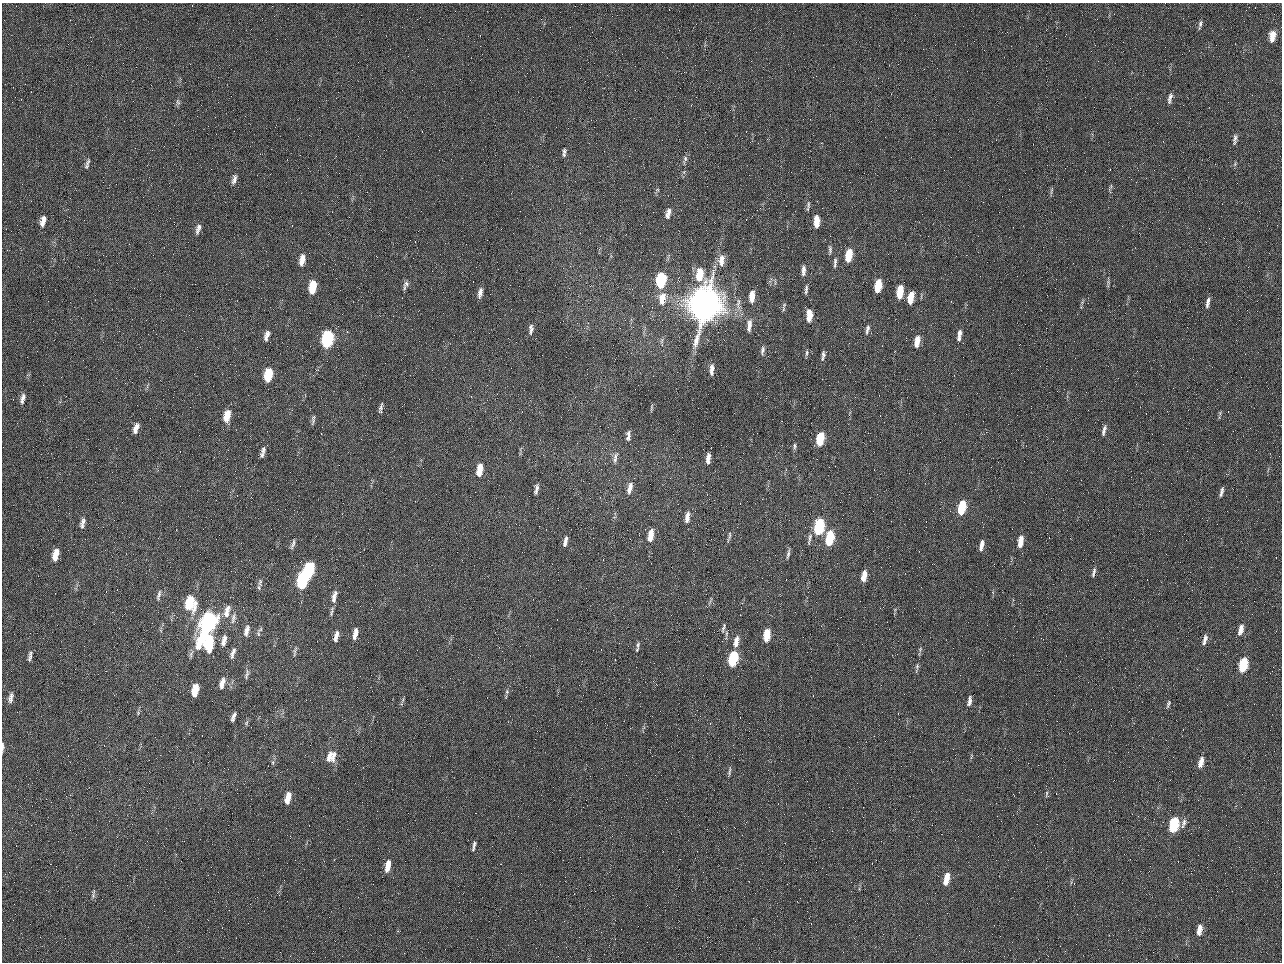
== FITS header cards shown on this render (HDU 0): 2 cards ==
NAXIS1  =                 1280 / length of data axis 1
NAXIS2  =                  960 / length of data axis 2

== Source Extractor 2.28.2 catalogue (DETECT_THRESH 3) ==
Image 1280 x 960 px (HDU 0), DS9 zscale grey, 1 PNG px = 1 image px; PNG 1284 x 964 px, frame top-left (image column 1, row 960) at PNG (2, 3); no overlay
Background 2560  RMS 180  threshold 553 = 3 sigma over >= 5 px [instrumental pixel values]
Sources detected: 144; all 144 listed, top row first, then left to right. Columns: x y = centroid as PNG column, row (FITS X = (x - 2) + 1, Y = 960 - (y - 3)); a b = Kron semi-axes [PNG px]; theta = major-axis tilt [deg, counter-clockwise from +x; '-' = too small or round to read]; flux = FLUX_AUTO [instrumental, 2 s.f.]
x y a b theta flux
1200 24 12 5 78 3.8e+04
1272 36 13 7 81 1.6e+05
984 50 2 2 - 6.3e+04
1170 98 13 5 77 5.3e+04
178 102 8 6 -67 2.7e+04
1235 139 13 5 82 4.6e+04
564 153 11 5 84 3.8e+04
685 159 13 5 74 4.1e+04
88 162 12 5 60 4.0e+04
234 179 13 6 77 5.4e+04
1111 186 7 4 72 2.0e+04
1051 190 12 3 78 2.2e+04
808 206 15 4 82 2.9e+04
668 213 14 6 75 7.0e+04
43 221 13 6 77 9.1e+04
817 221 11 5 -89 1.6e+05
198 229 13 6 72 6.0e+04
830 250 11 4 -90 3.4e+04
849 255 11 5 79 3.3e+05
302 260 13 6 78 1.2e+05
721 260 16 8 84 1.3e+05
835 263 14 4 86 4.1e+04
803 271 12 5 88 6.0e+04
700 274 14 7 81 2.9e+05
661 280 11 6 82 9.3e+05
1108 283 14 2 90 2.5e+04
406 284 9 8 - 4.6e+04
878 286 11 5 79 3.3e+05
312 287 12 6 81 3.5e+05
806 289 13 4 85 3.6e+04
900 292 11 5 82 3.4e+05
480 293 11 5 79 6.6e+04
752 296 12 6 87 1.6e+05
662 298 16 8 84 1.5e+05
911 298 10 5 78 2.4e+05
1208 303 13 4 80 5.3e+04
738 304 20 6 88 9.4e+04
705 305 22 17 75 1.3e+07
784 305 8 5 69 2.7e+04
809 315 11 5 89 2.0e+05
749 326 16 6 83 9.3e+04
531 329 13 5 86 4.9e+04
867 329 14 5 78 4.9e+04
267 335 13 6 73 7.2e+04
959 335 13 5 82 7.9e+04
327 339 11 7 79 1.8e+06
917 341 12 5 81 1.6e+05
762 350 11 5 81 4.0e+04
807 353 9 4 81 2.5e+04
823 355 12 4 81 4.1e+04
712 370 13 5 86 7.1e+04
268 375 11 6 78 4.5e+05
22 399 13 5 76 5.9e+04
381 408 13 4 76 3.7e+04
227 416 13 6 76 2.2e+05
313 420 13 4 81 3.2e+04
136 428 12 6 71 8.1e+04
1104 430 13 4 77 4.9e+04
986 432 4 3 - 1.3e+04
628 436 11 4 87 4.9e+04
820 439 11 5 79 5.3e+05
794 446 10 4 81 2.9e+04
263 450 10 6 76 4.3e+04
262 455 7 6 - 2.9e+04
708 458 10 4 83 7.7e+04
615 460 15 5 76 5.3e+04
480 470 13 6 81 2.1e+05
630 488 16 6 76 9.1e+04
536 489 10 4 79 4.6e+04
1221 492 12 4 76 4.3e+04
962 507 11 5 77 6.2e+05
687 517 13 5 83 8.6e+04
82 523 14 5 75 5.8e+04
819 527 11 6 81 1.4e+06
651 535 13 5 81 1.8e+05
729 536 16 3 78 2.8e+04
829 538 11 5 80 7.1e+05
809 539 18 4 78 4.4e+04
565 541 12 4 78 6.1e+04
1020 541 12 5 83 1.5e+05
293 544 13 4 72 3.9e+04
981 545 12 4 79 7.7e+04
788 554 12 4 77 3.1e+04
56 555 11 5 78 1.6e+05
309 570 13 6 78 1.3e+06
1094 572 12 4 76 3.8e+04
864 576 10 5 78 1.6e+05
303 580 13 6 78 1.5e+06
260 582 12 6 89 4.2e+04
159 595 15 5 75 4.2e+04
334 597 17 6 77 9.0e+04
190 603 15 10 -87 4.8e+05
228 608 8 6 17 4.0e+04
332 612 14 4 79 3.0e+04
226 613 15 8 79 1.0e+05
233 618 17 6 80 6.0e+04
208 623 22 8 68 3.3e+06
723 628 12 4 72 3.1e+04
260 629 9 4 48 2.7e+04
1241 630 12 5 76 8.6e+04
246 631 14 6 77 7.0e+04
356 633 10 6 -89 7.3e+04
337 634 10 5 86 5.8e+04
767 635 11 5 84 3.2e+05
354 636 7 5 -87 4.5e+04
224 639 10 7 77 5.7e+04
335 639 8 5 -72 3.4e+04
1205 640 14 5 71 6.7e+04
736 641 14 6 78 1.1e+05
208 643 13 7 84 7.1e+05
223 643 8 6 57 4.5e+04
638 645 10 4 86 3.2e+04
920 649 7 5 71 2.3e+04
295 651 15 4 79 2.8e+04
233 653 14 5 72 6.0e+04
30 656 14 5 79 4.7e+04
733 659 11 5 77 1.0e+06
1243 665 11 5 78 6.5e+05
917 666 8 5 89 2.6e+04
247 675 14 5 75 3.6e+04
222 683 13 6 74 9.1e+04
195 690 11 5 78 2.5e+05
507 692 7 5 84 2.4e+04
11 698 15 6 78 7.1e+04
969 701 11 4 83 6.1e+04
1168 704 10 4 70 2.6e+04
234 716 10 5 62 4.9e+04
246 723 6 4 49 2.0e+04
3 747 10 3 -89 3.6e+04
329 757 16 7 72 1.1e+05
333 757 19 6 80 9.7e+04
273 762 7 4 -82 2.2e+04
1201 762 12 5 75 1.1e+05
729 772 13 4 83 3.3e+04
1046 794 10 4 85 2.5e+04
288 798 12 5 76 1.7e+05
1184 822 11 6 74 5.1e+04
1174 825 11 5 77 1.0e+06
474 844 10 4 81 3.1e+04
473 849 5 4 - 1.7e+04
388 866 13 5 79 1.7e+05
946 879 11 5 79 2.2e+05
93 895 9 5 71 3.3e+04
1199 930 12 5 79 1.1e+05
At the frame edge (FLAGS 8, measured only in part): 1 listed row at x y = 3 747